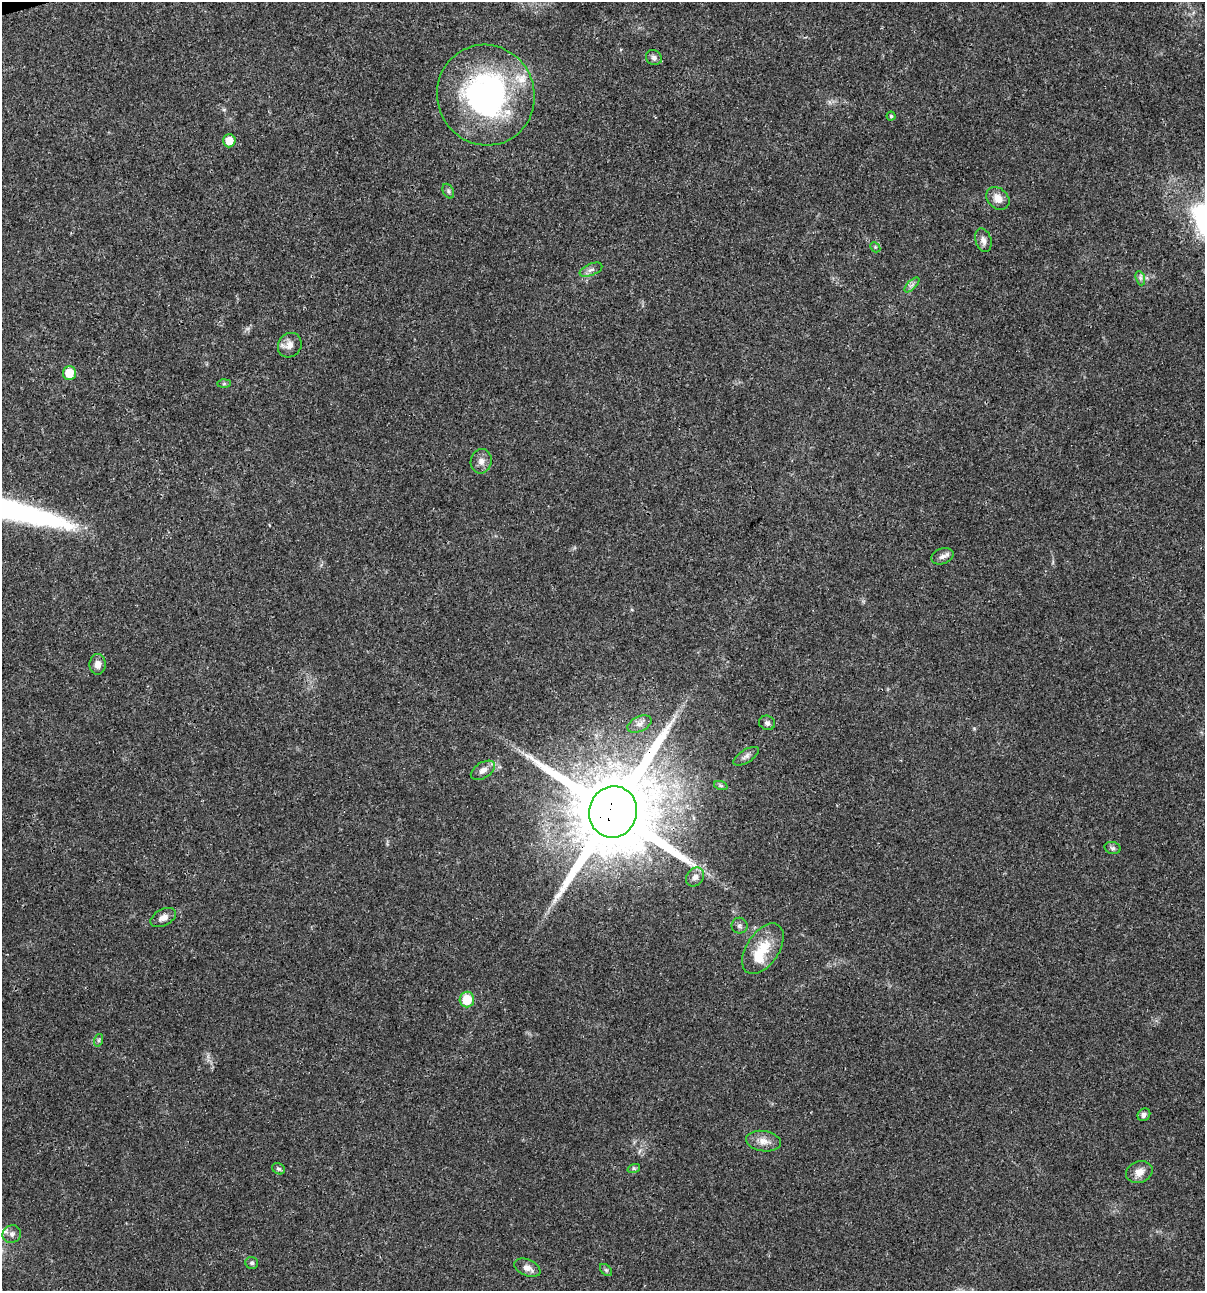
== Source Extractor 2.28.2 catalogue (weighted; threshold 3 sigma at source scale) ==
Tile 11 of 4 x 4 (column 3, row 3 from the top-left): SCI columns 2506-3708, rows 1292-2580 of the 4960 x 5159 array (HDU 1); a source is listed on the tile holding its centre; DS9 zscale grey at full resolution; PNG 1207 x 1293 px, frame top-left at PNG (2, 2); each listed source drawn as its Kron ellipse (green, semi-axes under 4 px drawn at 4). Shown black and unused: <1% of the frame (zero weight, under 3 of 4 exposures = <1% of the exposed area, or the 3 px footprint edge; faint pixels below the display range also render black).
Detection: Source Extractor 2.28.2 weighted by HDU 2 'WHT'; one run over the whole footprint, this tile lists its part. Background 0.017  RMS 0.0016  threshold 0.00737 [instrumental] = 3 sigma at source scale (4.5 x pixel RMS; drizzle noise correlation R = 1.50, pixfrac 1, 0.0396/0.0396 arcsec/px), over >= 5 px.
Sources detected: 43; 1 inside a brighter object's white glare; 1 long thin detection or spike segment (spike, bleed or trail) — neither listed nor drawn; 2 inside a brighter listed object's ellipse — not listed separately; the other 39 listed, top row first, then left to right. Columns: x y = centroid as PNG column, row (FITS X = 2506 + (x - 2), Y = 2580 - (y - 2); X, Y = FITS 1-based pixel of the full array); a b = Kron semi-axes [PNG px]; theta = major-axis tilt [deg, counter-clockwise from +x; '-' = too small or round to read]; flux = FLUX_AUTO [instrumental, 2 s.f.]
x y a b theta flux
654 58 8 7 - 0.56
486 95 50 48 -69 39
891 116 4 4 - 0.23
229 141 6 6 - 1.8
448 191 8 5 -62 0.31
998 198 13 10 -44 1.5
983 240 12 8 -72 0.86
875 247 6 4 -47 0.24
591 270 12 6 23 0.64
1140 278 7 4 -71 0.39
912 285 9 3 45 0.4
290 345 13 11 54 1.4
69 373 7 6 - 3.2
224 384 6 4 1 0.28
481 461 12 10 79 1.1
942 556 11 7 18 0.76
98 664 10 8 85 1.1
767 723 8 7 - 0.51
639 724 13 7 26 0.89
746 756 14 6 32 0.7
483 770 13 7 32 1.1
721 786 7 4 -19 0.26
613 812 26 24 74 2600
1113 848 8 6 -15 0.41
695 877 10 8 48 0.82
163 918 14 8 27 1.1
739 926 8 8 - 0.52
763 949 28 16 56 4.7
467 1000 8 7 - 4.5
99 1040 6 4 72 0.28
1144 1115 7 6 - 0.61
763 1141 18 10 -9 1.6
634 1168 6 4 17 0.26
279 1169 7 5 -28 0.34
1139 1172 13 10 22 1.5
12 1234 9 8 - 0.8
252 1263 6 6 - 0.32
527 1268 14 8 -23 1
606 1270 7 4 -45 0.3
Overlapping masked pixels (flux is a lower limit): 2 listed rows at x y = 486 95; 613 812